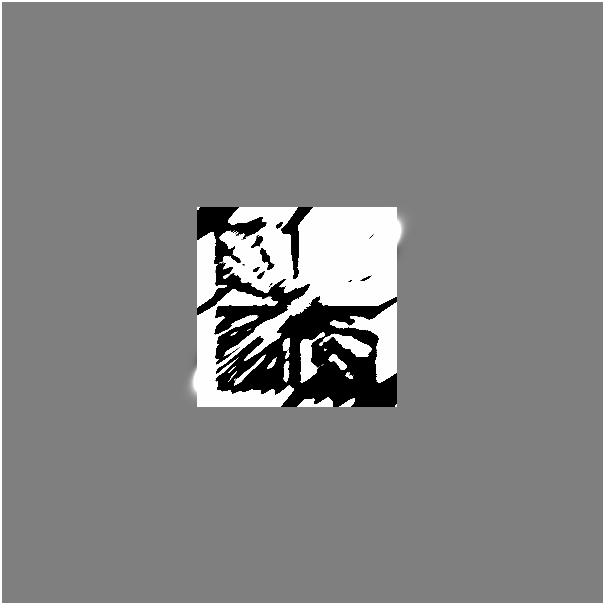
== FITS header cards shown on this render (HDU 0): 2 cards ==
NAXIS1  =                  601
NAXIS2  =                  601

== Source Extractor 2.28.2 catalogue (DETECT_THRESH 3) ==
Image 601 x 601 px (HDU 0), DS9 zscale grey, 1 PNG px = 1 image px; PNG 605 x 605 px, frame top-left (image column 1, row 601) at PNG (2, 2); no overlay
Background 0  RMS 1.9e-34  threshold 5.66e-34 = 3 sigma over >= 5 px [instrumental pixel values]
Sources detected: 16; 8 with non-positive FLUX_AUTO (blend fragments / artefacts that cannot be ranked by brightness) are not listed; the other 8 listed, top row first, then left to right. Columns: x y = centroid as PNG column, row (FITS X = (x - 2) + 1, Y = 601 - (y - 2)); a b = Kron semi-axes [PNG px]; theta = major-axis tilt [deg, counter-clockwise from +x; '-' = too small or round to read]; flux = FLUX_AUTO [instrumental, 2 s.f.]
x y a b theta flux
298 305 19 9 36 1.8e+01
233 333 4 2 - 4.2e-11
287 355 6 2 73 3.4e-10
272 363 9 3 53 2.7e-11
286 370 18 4 87 4.7e-10
233 374 4 2 - 1.4e-11
13 591 27 26 - 3.1e-17
281 591 77 27 0 4.5e-13
At the frame edge (FLAGS 8, measured only in part): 3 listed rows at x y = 298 305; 13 591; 281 591
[8 non-positive-flux detections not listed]